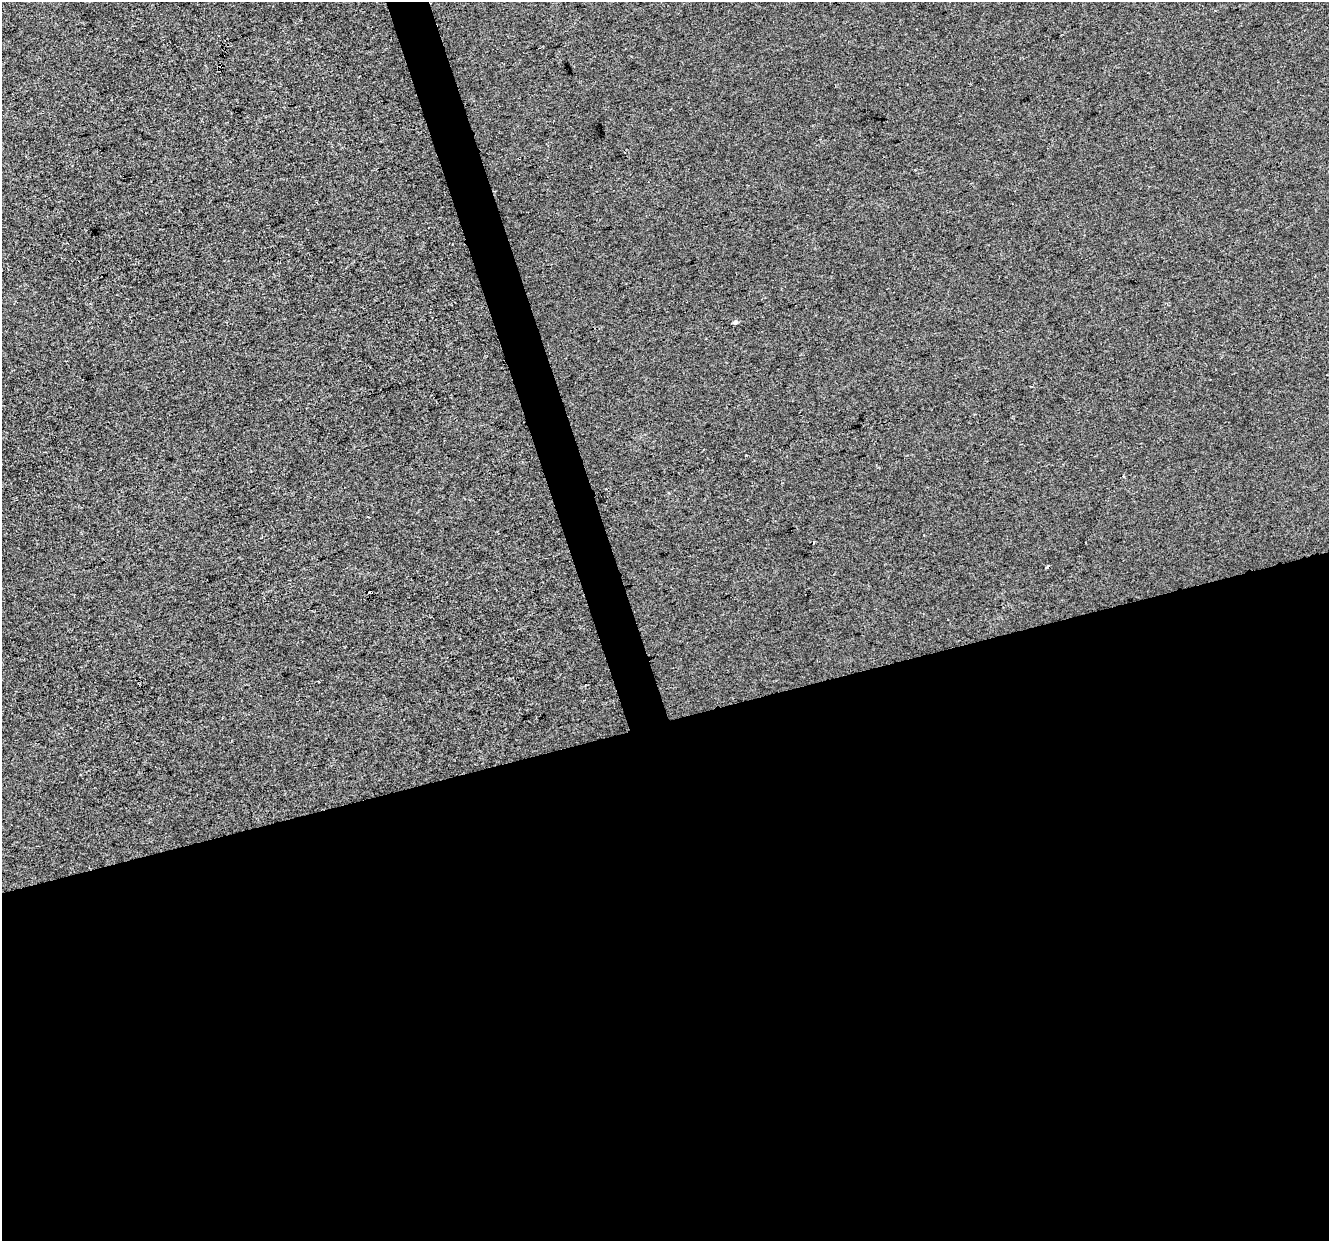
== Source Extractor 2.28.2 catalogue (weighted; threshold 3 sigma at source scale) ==
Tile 15 of 4 x 4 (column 3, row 4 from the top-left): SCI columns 2655-3981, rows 110-1348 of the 5308 x 5123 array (HDU 1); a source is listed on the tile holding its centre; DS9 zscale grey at full resolution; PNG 1331 x 1243 px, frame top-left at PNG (2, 2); no overlay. Shown black and unused: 44% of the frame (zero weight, under 2 of 3 exposures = <1% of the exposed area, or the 3 px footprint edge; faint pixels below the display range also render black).
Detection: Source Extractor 2.28.2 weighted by HDU 2 'WHT'; one run over the whole footprint, this tile lists its part. Background -8.58e-04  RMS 0.0056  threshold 0.0252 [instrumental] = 3 sigma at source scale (4.5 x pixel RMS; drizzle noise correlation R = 1.50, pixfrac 1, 0.0396/0.0396 arcsec/px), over >= 5 px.
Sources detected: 4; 2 cosmic-ray / hot-pixel residue — not listed; the other 2 listed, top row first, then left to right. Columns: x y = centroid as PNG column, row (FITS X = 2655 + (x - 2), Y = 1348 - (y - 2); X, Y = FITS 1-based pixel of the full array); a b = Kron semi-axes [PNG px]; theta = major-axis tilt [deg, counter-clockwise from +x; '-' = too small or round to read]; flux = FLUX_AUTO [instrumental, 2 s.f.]
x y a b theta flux
735 322 6 4 12 1.4
1123 476 4 2 - 0.42